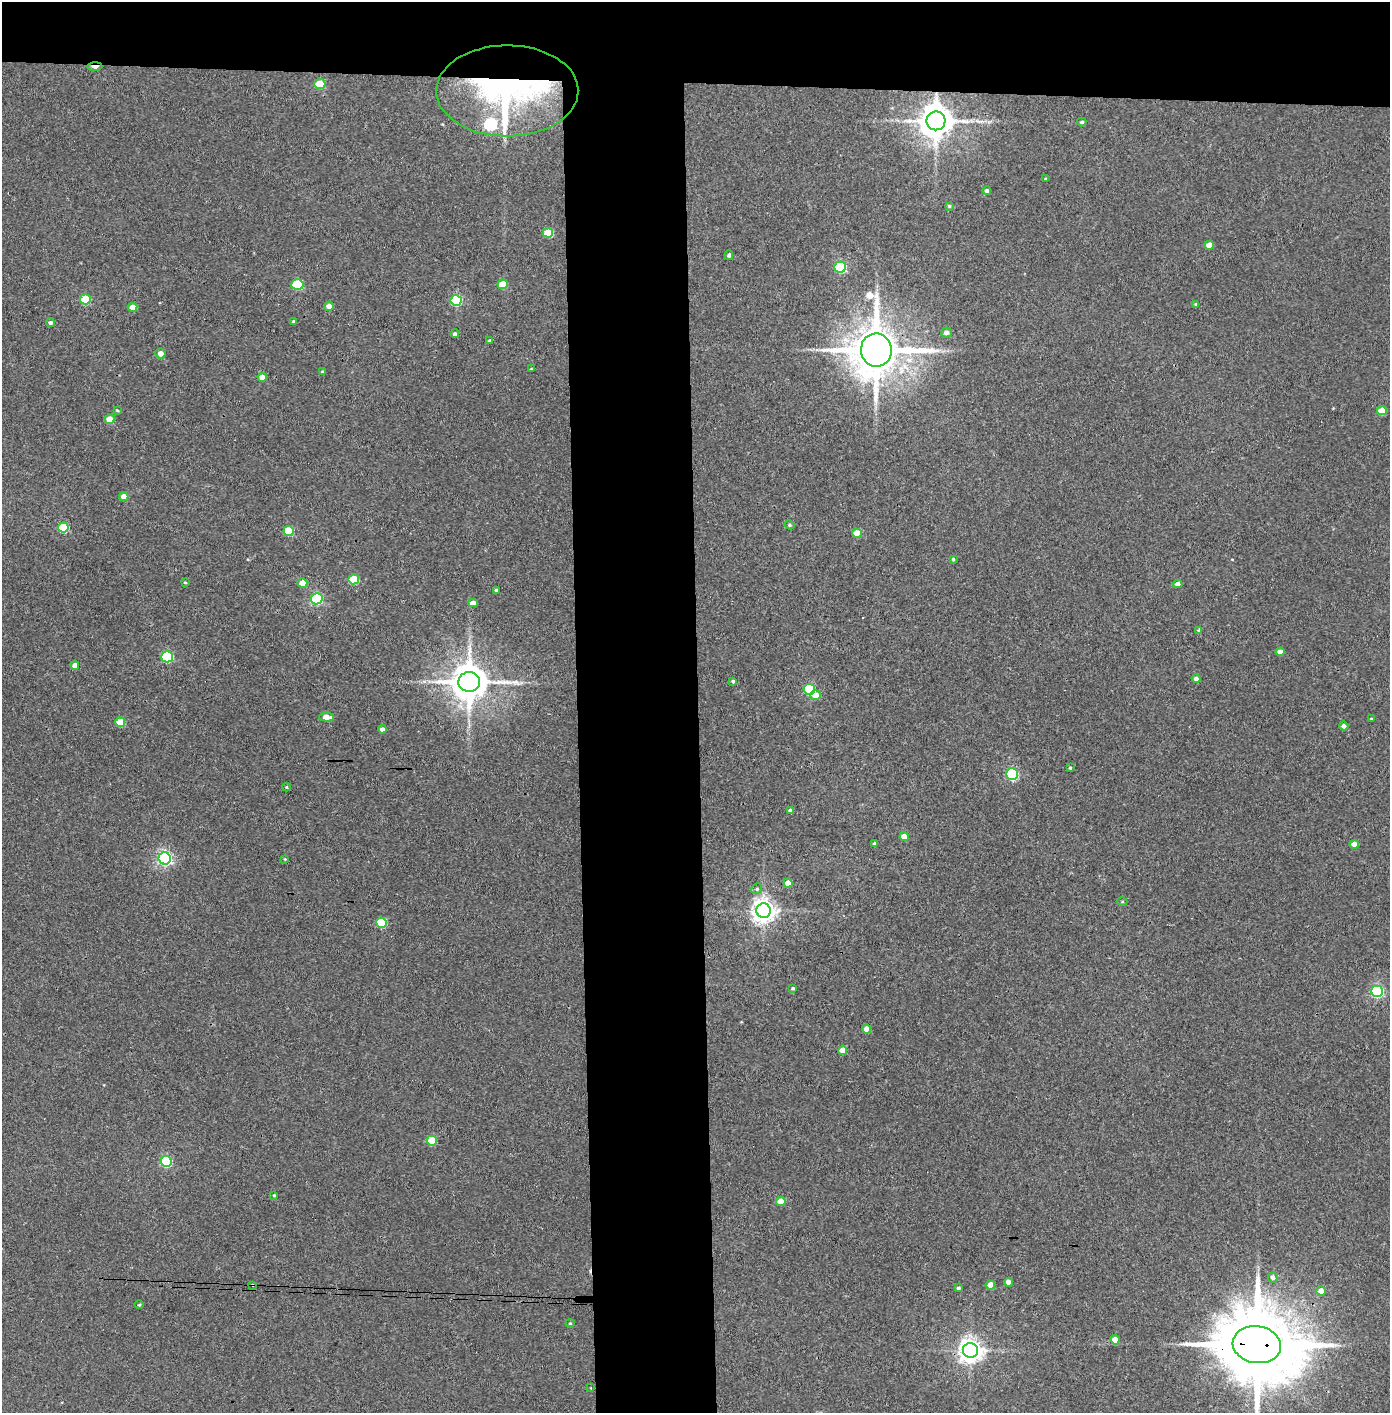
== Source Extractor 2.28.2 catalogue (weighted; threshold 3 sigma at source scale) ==
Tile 2 of 3 x 3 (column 2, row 1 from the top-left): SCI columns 1468-2855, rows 2826-4236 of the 4321 x 4242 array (HDU 1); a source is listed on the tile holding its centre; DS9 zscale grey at full resolution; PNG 1392 x 1415 px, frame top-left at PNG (2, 2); each listed source drawn as its Kron ellipse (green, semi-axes under 4 px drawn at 4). Shown black and unused: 14% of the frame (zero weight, under 3 of 4 exposures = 6% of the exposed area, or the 3 px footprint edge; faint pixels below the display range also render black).
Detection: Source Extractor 2.28.2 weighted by HDU 2 'WHT'; one run over the whole footprint, this tile lists its part. Background 0.0881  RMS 0.0057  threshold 0.0255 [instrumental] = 3 sigma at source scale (4.5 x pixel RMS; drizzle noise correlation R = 1.50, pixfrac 1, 0.05/0.05 arcsec/px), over >= 5 px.
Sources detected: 94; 1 inside a brighter listed object's ellipse — not listed separately; the other 93 listed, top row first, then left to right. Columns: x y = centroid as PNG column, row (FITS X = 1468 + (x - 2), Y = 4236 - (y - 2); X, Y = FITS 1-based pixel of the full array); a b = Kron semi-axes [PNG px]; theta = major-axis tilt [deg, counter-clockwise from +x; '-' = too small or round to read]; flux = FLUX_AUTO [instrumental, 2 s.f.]
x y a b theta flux
95 66 7 3 1 7.3
320 84 5 5 - 19
507 91 71 45 0 170
936 121 9 9 - 1200
1082 122 4 3 - 0.94
1045 179 3 3 - 0.55
987 191 4 4 - 1.5
949 206 4 4 - 0.83
548 233 5 5 - 20
1209 245 5 4 - 6.9
729 255 5 4 - 1.2
840 267 6 5 - 54
503 284 5 5 - 15
297 285 6 5 - 28
85 299 5 5 - 24
456 301 5 5 - 50
1195 304 4 4 - 0.63
329 306 5 4 - 3.6
132 307 5 4 - 6.6
294 321 4 3 - 0.63
50 323 4 4 - 1.3
946 333 5 5 - 2.5
455 334 4 4 - 1.3
489 341 3 3 - 0.99
876 350 17 15 -82 3200
160 353 5 5 - 3.4
531 369 3 3 - 0.53
323 372 4 3 - 1.3
262 377 4 4 - 4.7
117 410 4 3 - 0.57
1382 411 5 4 - 12
110 419 5 4 - 9.2
124 496 4 4 - 4.7
790 525 5 4 - 0.87
63 527 5 5 - 35
289 531 5 5 - 23
857 533 5 4 - 12
953 559 4 4 - 0.71
354 579 5 5 - 24
185 582 4 3 - 0.63
302 583 5 4 - 7.5
1178 584 4 4 - 2.5
496 590 4 3 - 1.1
316 599 6 5 - 70
473 603 4 4 - 4.5
1199 630 4 3 - 1.4
1280 652 4 4 - 3.7
167 657 6 5 - 51
75 666 4 4 - 4.3
1196 679 4 4 - 2.5
733 681 3 3 - 0.97
469 682 11 10 - 1700
809 689 5 5 - 39
816 695 5 5 - 5.2
326 717 7 4 -2 5.4
1371 719 4 3 - 0.53
120 722 5 5 - 14
1344 726 4 4 - 1.8
382 729 4 4 - 2.3
1070 768 4 3 - 0.72
1012 774 6 6 - 59
286 787 4 4 - 0.67
790 810 4 3 - 1.4
904 836 5 4 - 6.6
874 843 4 3 - 0.6
1354 844 4 4 - 4.3
165 858 6 6 - 140
285 859 4 4 - 0.51
788 883 4 4 - 5.7
757 889 6 5 - 0.96
1122 901 5 3 - 0.59
764 911 7 7 - 480
382 923 5 5 - 29
793 988 3 3 - 1
1377 991 6 5 - 85
866 1029 4 4 - 5.9
843 1050 4 4 - 7.8
432 1141 5 5 - 20
166 1161 5 5 - 53
274 1195 3 3 - 0.62
781 1201 5 4 - 9.1
1273 1277 5 5 - 2
1008 1282 4 4 - 3.3
253 1285 3 3 - 0.62
990 1285 4 4 - 6.9
958 1288 3 3 - 1.1
1321 1291 5 4 - 4.7
139 1305 5 3 - 0.53
570 1323 4 4 - 0.65
1115 1340 5 4 - 6
1257 1345 24 18 -9 8200
971 1350 7 7 - 460
591 1388 4 3 - 0.38
Overlapping masked pixels (flux is a lower limit): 6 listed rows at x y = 95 66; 507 91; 936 121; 876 350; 253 1285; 1257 1345
Isophote crosses this tile's border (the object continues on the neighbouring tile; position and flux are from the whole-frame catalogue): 1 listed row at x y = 1257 1345